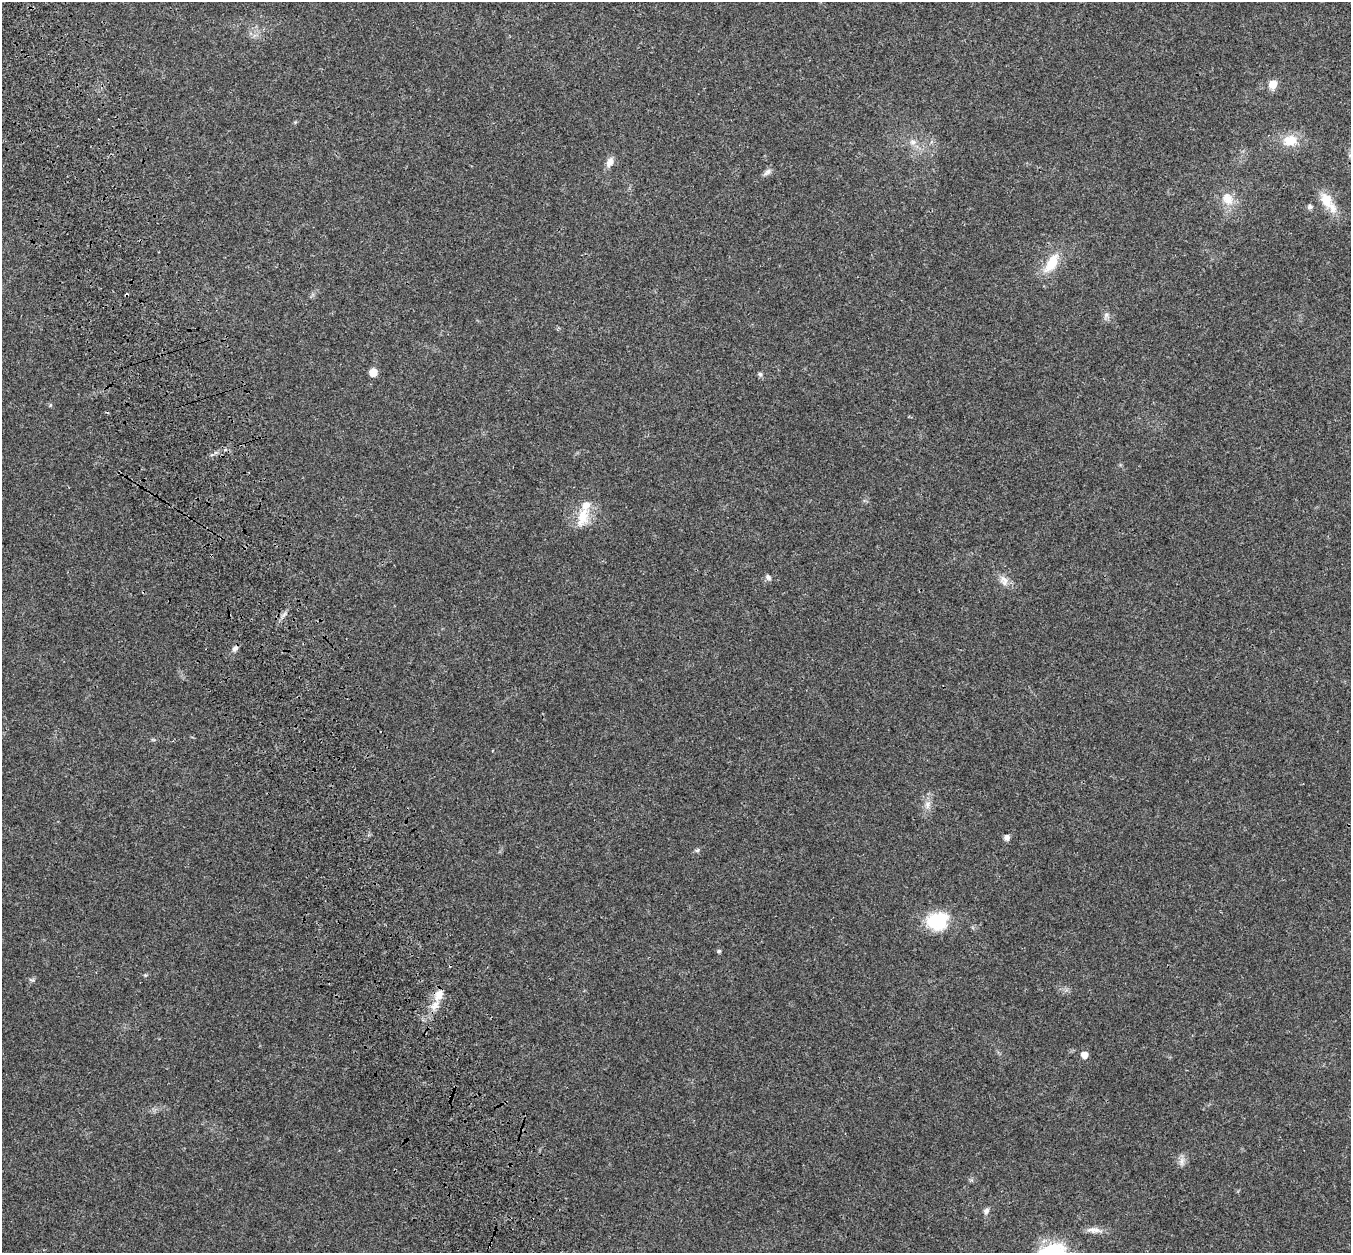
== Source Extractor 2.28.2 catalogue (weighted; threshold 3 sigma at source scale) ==
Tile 11 of 4 x 4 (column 3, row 3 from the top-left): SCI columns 2805-4153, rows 1458-2708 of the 5613 x 5470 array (HDU 1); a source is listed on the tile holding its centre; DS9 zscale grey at full resolution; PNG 1353 x 1255 px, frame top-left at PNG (2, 2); no overlay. Shown black and unused: <1% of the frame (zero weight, under 3 of 4 exposures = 9% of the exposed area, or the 3 px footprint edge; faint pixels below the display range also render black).
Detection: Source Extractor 2.28.2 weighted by HDU 2 'WHT'; one run over the whole footprint, this tile lists its part. Background 0.0228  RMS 0.0031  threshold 0.014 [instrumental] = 3 sigma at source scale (4.5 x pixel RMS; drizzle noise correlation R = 1.50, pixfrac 1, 0.0396/0.0396 arcsec/px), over >= 5 px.
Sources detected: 32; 2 inside a brighter listed object's ellipse — not listed separately; the other 30 listed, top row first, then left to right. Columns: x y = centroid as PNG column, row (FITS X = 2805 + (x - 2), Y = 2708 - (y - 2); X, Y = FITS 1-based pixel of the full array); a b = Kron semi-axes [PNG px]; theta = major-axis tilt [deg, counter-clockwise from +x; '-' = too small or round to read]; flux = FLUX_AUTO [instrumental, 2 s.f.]
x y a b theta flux
1273 84 8 7 - 3.9
295 122 5 5 - 0.32
1290 140 16 12 8 6.1
913 142 9 9 - 1.7
1350 155 7 4 35 0.58
610 162 14 8 65 2
768 172 12 7 36 1.2
1227 199 19 14 -61 4.9
1326 200 23 14 -62 6
1310 207 7 6 - 0.74
1052 263 27 12 58 7.4
1106 315 8 7 - 1
373 372 7 6 - 3.5
760 374 7 6 - 0.61
50 405 5 3 - 0.31
583 516 29 15 76 7.2
768 577 9 6 -49 0.88
1004 580 16 11 -61 2.6
235 648 8 6 34 1
928 805 12 7 78 1.9
1007 837 7 7 - 1.2
697 850 6 5 - 0.53
937 921 24 20 6 14
719 951 5 4 - 0.54
439 995 15 10 62 3.3
1084 1055 7 6 - 2.1
1182 1161 13 7 84 1.5
986 1211 9 7 67 1.1
1094 1230 23 7 -5 2.3
1052 1252 33 21 11 17
Isophote crosses this tile's border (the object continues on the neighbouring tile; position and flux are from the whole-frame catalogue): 2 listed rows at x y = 1350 155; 1052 1252